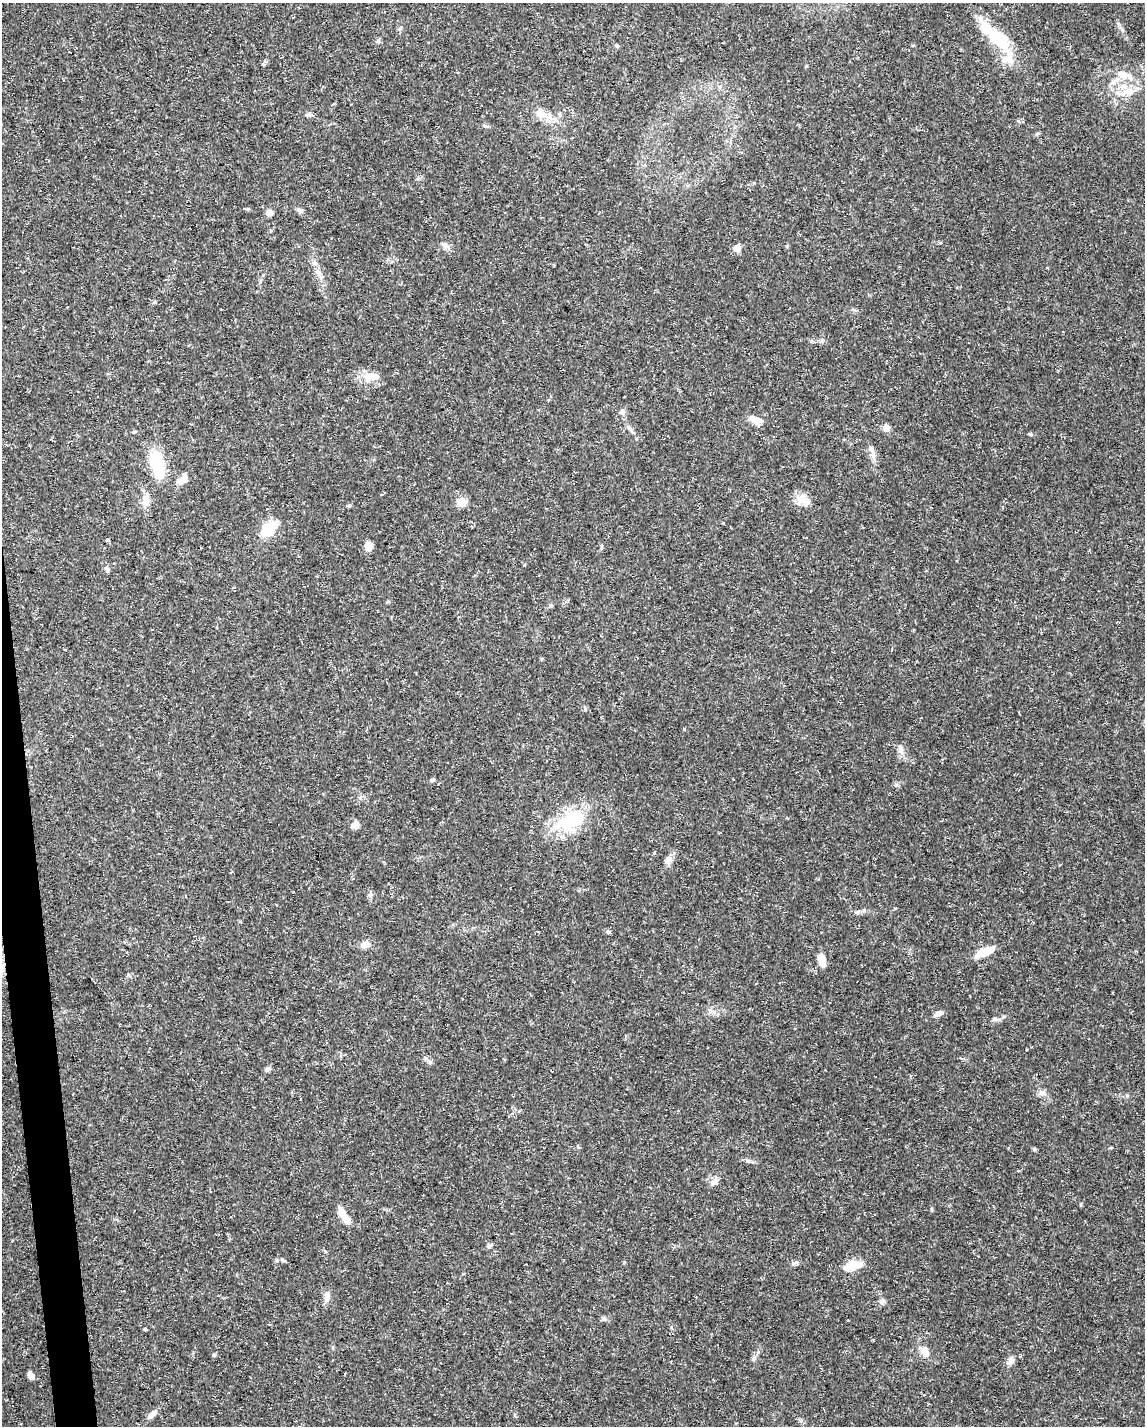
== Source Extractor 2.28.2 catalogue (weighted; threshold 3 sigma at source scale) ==
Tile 7 of 4 x 3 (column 3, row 2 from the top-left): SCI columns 2288-3430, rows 1477-2900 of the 4574 x 4333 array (HDU 1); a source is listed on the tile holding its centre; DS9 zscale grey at full resolution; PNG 1147 x 1428 px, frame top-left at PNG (2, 3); no overlay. Shown black and unused: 2% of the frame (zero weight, under 3 of 5 exposures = <1% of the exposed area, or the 3 px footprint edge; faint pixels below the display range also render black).
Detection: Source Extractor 2.28.2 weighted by HDU 2 'WHT'; one run over the whole footprint, this tile lists its part. Background 0.0294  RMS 0.0029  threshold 0.013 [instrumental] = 3 sigma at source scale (4.5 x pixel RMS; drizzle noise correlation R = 1.50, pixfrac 1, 0.0396/0.0396 arcsec/px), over >= 5 px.
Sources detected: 68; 1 inside a brighter object's white glare — not listed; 3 inside a brighter listed object's ellipse — not listed separately; the other 64 listed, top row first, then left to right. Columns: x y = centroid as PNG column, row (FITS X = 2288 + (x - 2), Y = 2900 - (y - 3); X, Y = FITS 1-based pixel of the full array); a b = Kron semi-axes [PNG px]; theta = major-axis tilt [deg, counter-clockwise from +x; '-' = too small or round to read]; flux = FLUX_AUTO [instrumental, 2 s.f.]
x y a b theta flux
996 38 41 16 -46 13
378 41 6 5 - 0.53
263 64 5 3 - 0.33
1123 75 22 11 -22 4.5
1129 92 20 7 12 3
541 113 26 10 -29 4.3
308 114 7 4 44 0.57
299 210 8 6 -44 0.81
269 212 7 6 - 1.7
737 248 8 7 - 2.4
314 263 8 5 -27 0.85
154 302 6 4 89 0.32
822 340 7 4 2 0.58
370 376 22 12 10 4.2
622 412 7 6 - 0.82
755 420 16 9 -23 2.6
629 428 13 4 -52 0.99
886 428 5 5 - 4
135 432 7 3 9 0.38
1030 434 5 5 - 0.4
873 456 17 6 -80 1.7
157 466 29 13 -73 14
182 480 17 8 34 2.2
146 500 18 9 78 3
799 500 13 8 -72 2.3
461 502 5 5 - 11
349 506 6 3 -17 0.36
268 529 15 10 49 9.6
368 546 11 8 83 2.1
107 569 8 6 -54 0.78
551 605 6 4 19 0.4
901 749 15 7 -78 1.7
432 780 8 4 20 0.48
896 785 7 4 2 0.52
571 820 44 23 27 17
355 825 9 8 - 1.7
668 860 12 9 40 1.4
370 894 9 6 83 0.82
858 912 7 4 45 0.53
608 932 6 5 - 0.52
365 945 12 8 19 1.8
984 952 23 9 25 4.3
822 960 14 6 -79 3.1
938 1014 10 6 27 1.4
995 1019 8 5 0 0.82
268 1069 8 6 31 0.7
1041 1093 9 8 - 1.3
1111 1148 5 3 - 0.26
748 1161 9 4 -5 0.67
715 1181 15 7 50 1.4
342 1214 16 9 -68 3
489 1246 8 5 17 0.61
282 1260 6 5 - 0.52
795 1263 10 4 26 0.64
851 1266 23 10 20 5.3
327 1296 14 7 -86 1.7
882 1301 11 4 45 0.71
604 1319 6 6 - 0.62
145 1329 4 3 - 0.3
925 1352 16 9 -60 2.5
214 1355 6 4 47 0.41
1011 1361 10 8 65 1.4
31 1376 9 6 -52 1.5
152 1415 15 6 39 1.8
Unlisted compact peaks at least as high as the median listed source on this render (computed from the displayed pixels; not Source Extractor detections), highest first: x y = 1034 1149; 1081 1204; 1122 29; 684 729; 753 1359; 524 565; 585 709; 128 975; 931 1209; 578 1147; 247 209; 1018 121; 806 66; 430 1062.